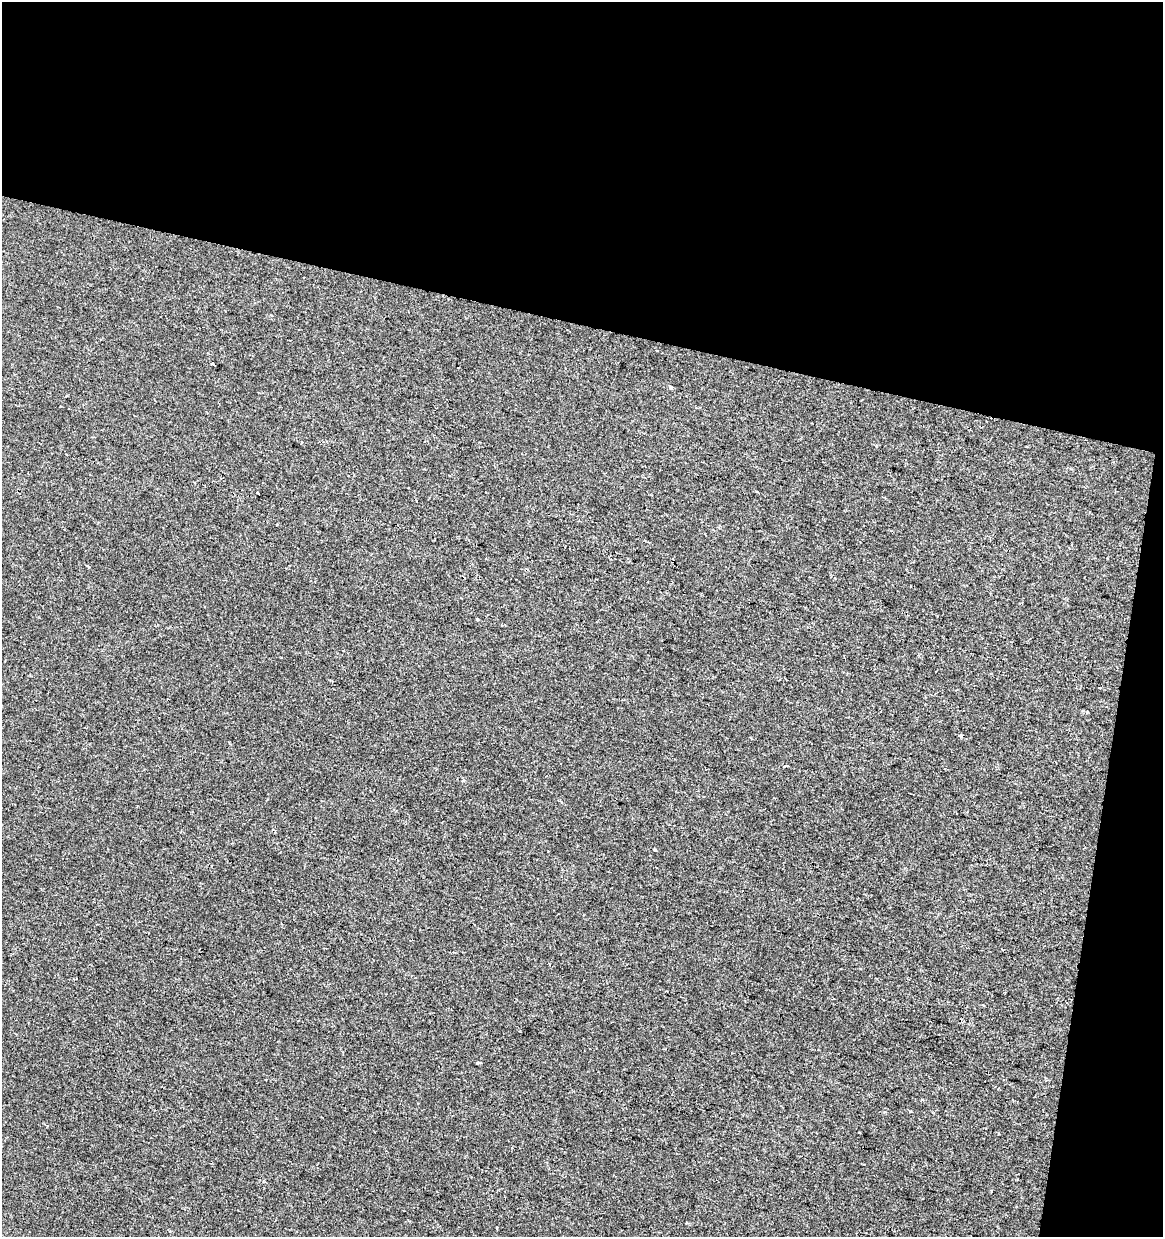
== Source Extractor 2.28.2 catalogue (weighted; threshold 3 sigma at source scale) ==
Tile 2 of 2 x 2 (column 2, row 1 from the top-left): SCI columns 1273-2433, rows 1237-2471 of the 2561 x 2471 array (HDU 1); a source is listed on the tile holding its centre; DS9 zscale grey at full resolution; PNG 1165 x 1239 px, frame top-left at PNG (2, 2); no overlay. Shown black and unused: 30% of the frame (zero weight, under 2 of 3 exposures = <1% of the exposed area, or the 3 px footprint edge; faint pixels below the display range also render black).
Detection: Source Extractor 2.28.2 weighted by HDU 2 'WHT'; one run over the whole footprint, this tile lists its part. Background -1.28e-04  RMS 0.0041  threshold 0.0183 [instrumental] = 3 sigma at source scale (4.5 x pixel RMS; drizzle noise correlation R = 1.50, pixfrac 1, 0.0396/0.0396 arcsec/px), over >= 5 px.
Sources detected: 11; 1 cosmic-ray / hot-pixel residue — not listed; the other 10 listed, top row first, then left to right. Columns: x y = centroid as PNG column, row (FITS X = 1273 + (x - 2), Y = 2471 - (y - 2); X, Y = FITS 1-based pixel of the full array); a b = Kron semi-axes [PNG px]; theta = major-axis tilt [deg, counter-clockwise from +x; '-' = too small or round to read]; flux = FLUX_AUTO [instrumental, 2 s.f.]
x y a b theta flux
213 364 4 3 - 2.5
671 387 5 4 - 0.74
257 493 3 3 - 1.2
87 566 4 2 - 0.62
477 619 3 3 - 1.1
1100 688 3 2 - 0.35
961 736 3 3 - 1.5
463 781 5 3 - 0.37
477 1063 3 3 - 0.9
991 1192 3 2 - 0.55
Unlisted compact peaks at least as high as the median listed source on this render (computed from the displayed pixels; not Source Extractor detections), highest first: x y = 910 1111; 655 850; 1087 712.